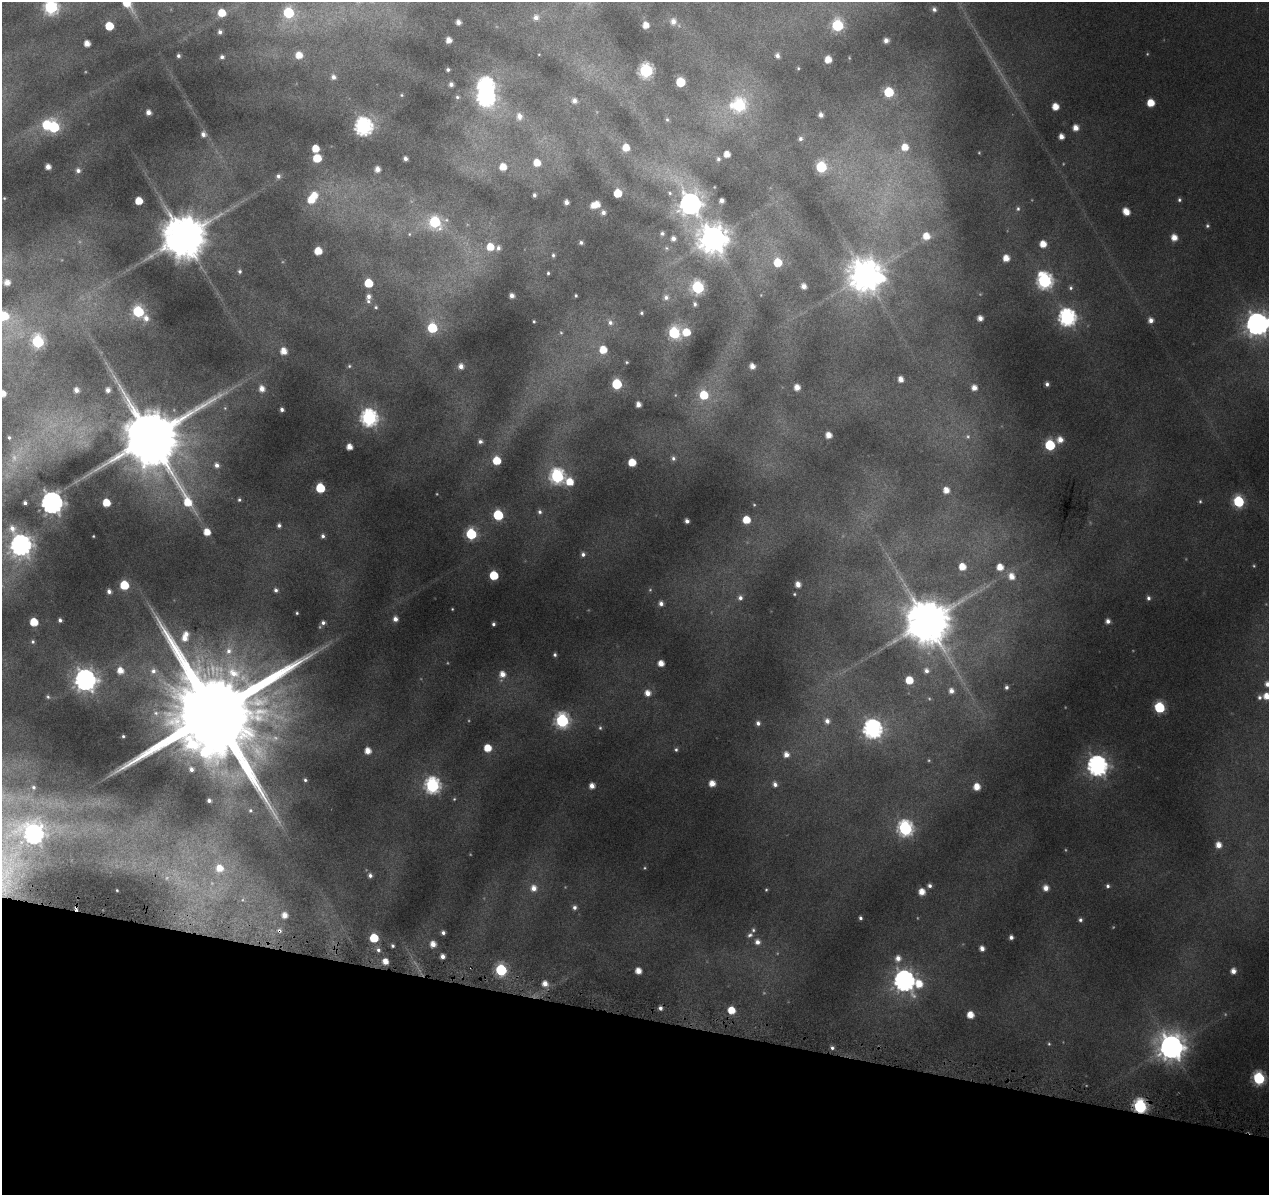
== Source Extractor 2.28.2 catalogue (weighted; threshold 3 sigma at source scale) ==
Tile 15 of 4 x 4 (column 3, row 4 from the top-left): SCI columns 2537-3803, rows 231-1423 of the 5091 x 5324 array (HDU 1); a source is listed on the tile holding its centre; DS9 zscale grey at full resolution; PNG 1271 x 1197 px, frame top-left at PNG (2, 2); no overlay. Shown black and unused: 15% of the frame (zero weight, under 4 of 8 exposures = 2% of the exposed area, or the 3 px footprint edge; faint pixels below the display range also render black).
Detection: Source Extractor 2.28.2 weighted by HDU 2 'WHT'; one run over the whole footprint, this tile lists its part. Background 0.093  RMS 0.0096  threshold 0.0392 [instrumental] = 3 sigma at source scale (4.09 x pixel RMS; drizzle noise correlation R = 1.36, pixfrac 0.8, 0.0396/0.0396 arcsec/px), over >= 5 px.
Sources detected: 288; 10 too faint to see at this stretch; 3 inside a brighter object's white glare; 2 cosmic-ray / hot-pixel residue — not listed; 5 inside a brighter listed object's ellipse — not listed separately; the other 268 listed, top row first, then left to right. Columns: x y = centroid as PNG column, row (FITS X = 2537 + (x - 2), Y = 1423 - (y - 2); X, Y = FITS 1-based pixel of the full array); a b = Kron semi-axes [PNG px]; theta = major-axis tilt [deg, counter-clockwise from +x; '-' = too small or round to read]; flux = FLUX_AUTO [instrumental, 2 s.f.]
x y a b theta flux
51 7 7 6 - 160
934 9 6 5 - 2.4
222 13 5 5 - 15
288 13 6 6 - 62
536 17 7 7 - 4.2
673 21 7 6 - 4.7
458 22 4 4 - 4.3
646 25 5 5 - 8
837 25 6 6 - 85
109 26 6 5 - 22
220 32 4 4 - 2.4
448 40 5 4 - 6.3
886 40 5 4 - 4.4
87 43 5 4 - 7.9
299 55 6 6 - 10
178 56 3 3 - 1.7
777 56 4 4 - 2.8
222 57 4 4 - 2.3
828 59 5 5 - 10
448 70 3 3 - 1.5
646 71 6 6 - 140
333 77 5 5 - 3.4
680 82 6 5 - 42
451 84 4 4 - 2.7
889 92 6 6 - 43
402 95 5 3 - 0.88
457 97 5 5 - 1.5
486 97 8 7 - 270
574 101 5 5 - 3.6
1151 103 5 5 - 16
739 105 8 7 - 100
1055 107 5 5 - 11
148 112 4 4 - 4.5
821 115 4 4 - 3.4
519 116 9 7 -81 5.9
667 120 5 5 - 1.4
54 127 7 6 - 73
363 127 7 7 - 280
1076 128 5 5 - 6.9
203 134 6 6 - 4
1061 136 5 4 - 5.5
800 139 5 5 - 2.1
626 147 6 6 - 10
905 147 7 7 - 12
315 148 5 5 - 14
727 154 5 5 - 8.4
317 158 6 6 - 20
405 159 4 4 - 2.9
718 159 6 5 - 1.9
537 162 6 6 - 13
48 167 4 4 - 6.1
503 167 7 6 - 12
821 167 6 6 - 59
377 169 5 4 - 5.8
78 170 6 6 - 3.3
278 176 6 5 - 2.6
617 193 5 5 - 23
670 193 5 4 - 1.3
534 195 4 3 - 2.1
4 198 4 3 - 0.76
311 200 7 7 - 13
1179 200 6 5 - 1.6
139 201 5 5 - 16
722 201 4 4 - 4.3
566 202 4 4 - 3.9
597 204 6 5 - 8.1
690 204 9 8 - 650
1018 209 6 4 -77 1.5
1126 211 7 5 -48 11
603 212 5 5 - 3.2
435 222 7 6 - 70
1207 226 5 5 - 1.5
662 233 5 5 - 2
926 236 8 8 - 12
183 237 11 11 - 3900
673 238 5 5 - 3.8
1174 238 6 5 - 8.8
713 239 9 9 - 1400
581 242 5 4 - 1.9
1043 244 5 5 - 11
490 247 7 6 - 14
498 248 6 5 - 3
318 251 5 5 - 16
553 255 5 4 - 1.6
1006 258 6 5 - 8.9
778 262 6 6 - 20
240 271 5 5 - 1.8
548 273 4 3 - 1.2
865 275 11 10 - 1900
1044 281 8 7 - 210
7 282 5 5 - 6.5
368 283 6 5 - 26
804 286 5 4 - 5
698 287 6 6 - 100
1071 288 5 5 - 1.7
576 295 3 2 - 0.92
368 296 7 5 80 3.7
512 296 4 4 - 4.3
666 297 7 7 - 3.6
695 304 6 5 - 2
376 307 5 4 - 1.2
138 311 6 6 - 86
641 313 4 3 - 1.3
2 316 8 6 -1 57
1067 317 7 7 - 280
146 318 8 7 - 5.5
980 318 4 4 - 5.4
1151 320 6 5 - 4.6
534 321 3 2 - 0.8
610 323 7 6 - 2.8
1257 324 9 8 - 650
432 328 6 6 - 49
686 332 7 7 - 16
561 333 5 3 - 0.71
674 333 7 6 - 74
38 342 7 6 - 98
603 350 6 6 - 14
283 351 6 5 - 9.8
627 362 4 3 - 0.87
349 366 5 4 - 1.1
461 366 6 5 - 5
752 366 5 4 - 5.7
901 379 5 4 - 6.3
617 384 6 6 - 53
1047 384 5 4 - 2.5
797 387 5 5 - 7
974 388 5 5 - 5.7
262 389 6 5 - 6.6
76 390 5 4 - 4.6
108 390 5 5 - 4.4
2 394 5 5 - 10
704 395 7 7 - 24
638 404 4 4 - 5.4
282 409 4 3 - 2.2
369 418 7 7 - 250
828 435 5 5 - 7.8
9 437 6 4 -86 1.7
151 437 20 15 -68 7800
1060 440 7 7 - 7.5
480 441 6 5 - 2.6
1050 445 6 6 - 54
349 447 5 5 - 7.7
673 458 5 5 - 2.1
497 461 6 5 - 21
632 462 5 5 - 16
217 465 6 6 - 4.1
557 476 7 7 - 160
569 482 7 6 - 16
320 488 6 5 - 42
946 490 5 5 - 7.7
239 500 5 4 - 1.4
1200 501 4 4 - 1.1
1238 501 6 6 - 71
25 503 3 3 - 2.2
52 503 8 7 - 640
106 503 5 5 - 17
540 512 6 5 - 2
498 515 6 6 - 48
746 520 5 5 - 16
687 521 4 4 - 3
279 525 5 5 - 2.4
12 528 8 7 - 4.9
207 532 6 6 - 11
471 534 6 6 - 68
93 536 3 2 - 0.62
323 536 5 5 - 2.1
21 545 8 8 - 460
583 554 5 5 - 2.6
962 567 6 5 - 12
1000 567 6 6 - 9.7
494 575 6 5 - 34
1012 576 8 7 - 8.8
798 584 6 5 - 5.7
124 585 6 5 - 32
276 590 5 5 - 2.1
109 591 4 4 - 3.1
794 594 3 3 - 0.79
740 598 6 6 - 3.2
1148 598 6 5 - 2.2
661 603 5 5 - 3.5
297 613 3 3 - 1
395 619 5 5 - 4.7
60 620 4 4 - 2.1
1108 621 5 5 - 3.7
34 622 6 5 - 21
927 622 12 11 - 3800
323 623 5 5 - 2.6
493 624 4 4 - 1.7
184 638 8 6 -46 7.2
33 642 5 4 - 1.3
229 651 9 8 - 6
555 655 4 4 - 1.6
661 663 5 5 - 8
120 671 7 6 - 9.7
153 671 8 8 - 4.6
926 671 7 6 - 3.7
502 674 7 6 - 7.1
85 680 8 8 - 660
909 680 6 5 - 16
1267 684 5 5 - 4.2
1006 687 4 4 - 2.1
951 691 6 5 - 4.5
647 693 6 6 - 6.7
1267 696 6 5 - 8.9
48 697 6 4 -73 1.4
1259 697 5 5 - 2
1159 707 6 6 - 61
214 713 31 21 75 28000
562 721 7 7 - 140
827 721 8 7 - 4.5
758 723 6 5 - 2.9
600 728 6 4 -68 1.3
872 729 8 8 - 320
123 736 3 3 - 1.1
487 748 6 5 - 15
676 750 5 4 - 1.4
368 751 5 5 - 8.3
786 755 7 6 - 6.1
1097 766 8 8 - 440
191 769 4 3 - 2.5
305 780 4 4 - 1.4
712 783 5 5 - 8.2
775 784 6 5 - 3.6
432 785 7 7 - 190
592 786 5 4 - 5.7
33 787 6 5 - 1.9
977 787 6 5 - 10
209 800 4 3 - 2.3
250 810 6 5 - 1.5
905 828 7 7 - 170
33 834 10 9 - 320
1218 845 6 5 - 7
219 868 9 8 - 12
370 875 5 5 - 2.6
930 886 5 5 - 2.6
1108 886 5 4 - 1.8
534 888 7 6 - 6.8
1046 888 6 6 - 5.6
922 892 6 5 - 9.3
574 907 5 5 - 2.7
284 915 5 4 - 5.9
860 918 3 3 - 1.6
1080 920 5 4 - 1.9
279 931 5 5 - 1.8
443 933 4 4 - 2.3
750 935 8 6 28 2.4
1011 937 4 4 - 2.8
374 938 6 5 - 31
757 942 7 6 - 4.4
433 944 5 5 - 6.9
393 946 4 4 - 1.7
982 948 5 4 - 4.5
378 950 6 5 - 2.6
443 956 4 4 - 4.2
898 958 7 7 - 5.5
385 961 5 5 - 8.5
501 970 6 6 - 76
638 971 5 5 - 8.2
1233 971 5 5 - 5.1
904 981 9 8 - 510
545 984 6 6 - 6.7
919 984 10 8 -53 15
731 1010 6 5 - 16
970 1015 5 5 - 11
1171 1047 9 9 - 1000
832 1048 5 4 - 1.9
1259 1078 7 6 - 93
1140 1106 7 6 - 140
Overlapping masked pixels (flux is a lower limit): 2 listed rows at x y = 279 931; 1140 1106
Isophote crosses this tile's border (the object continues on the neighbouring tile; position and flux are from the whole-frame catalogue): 6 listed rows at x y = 51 7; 2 316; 1257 324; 2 394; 1267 684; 1267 696